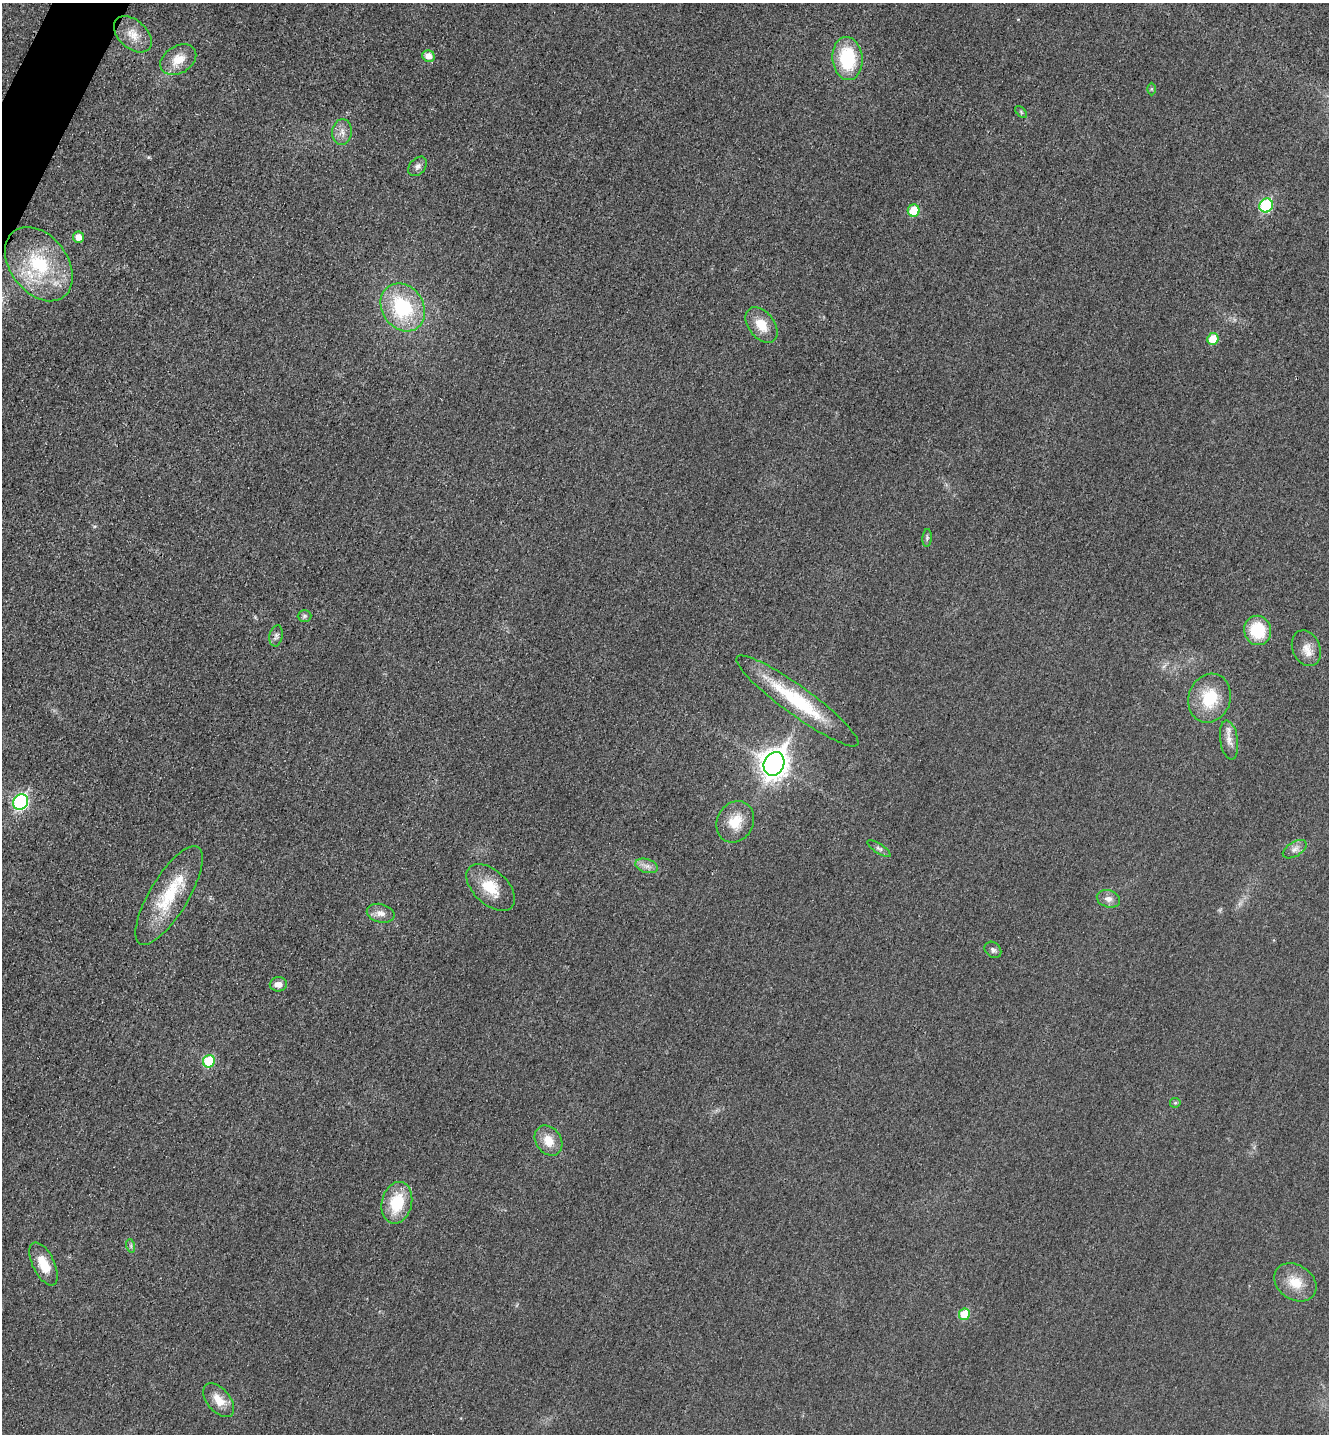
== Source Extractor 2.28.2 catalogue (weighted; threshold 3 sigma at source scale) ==
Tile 11 of 4 x 4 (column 3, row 3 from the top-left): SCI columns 2821-4147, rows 1453-2884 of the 5778 x 5772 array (HDU 1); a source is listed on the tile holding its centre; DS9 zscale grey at full resolution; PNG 1331 x 1436 px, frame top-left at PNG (2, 3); each listed source drawn as its Kron ellipse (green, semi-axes under 4 px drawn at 4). Shown black and unused: <1% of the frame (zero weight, under 3 of 4 exposures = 2% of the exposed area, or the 3 px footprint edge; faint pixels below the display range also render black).
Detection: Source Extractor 2.28.2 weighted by HDU 2 'WHT'; one run over the whole footprint, this tile lists its part. Background 0.0187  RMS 0.0056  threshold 0.0252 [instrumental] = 3 sigma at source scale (4.5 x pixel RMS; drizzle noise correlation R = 1.50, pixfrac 1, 0.05/0.05 arcsec/px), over >= 5 px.
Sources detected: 45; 1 inside a brighter listed object's ellipse — not listed separately; the other 44 listed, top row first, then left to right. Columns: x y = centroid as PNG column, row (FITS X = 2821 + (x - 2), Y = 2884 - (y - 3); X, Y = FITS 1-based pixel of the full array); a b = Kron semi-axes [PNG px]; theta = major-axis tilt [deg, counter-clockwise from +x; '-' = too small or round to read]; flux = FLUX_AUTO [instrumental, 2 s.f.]
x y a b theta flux
133 34 22 14 -42 8.5
428 56 6 6 - 5
847 59 22 15 -84 33
178 60 19 13 31 9.6
1152 89 6 4 90 0.71
1021 112 7 4 -46 0.91
342 132 13 9 84 4.2
418 166 11 7 48 2.4
1266 205 7 6 - 48
914 211 6 6 - 15
79 237 5 5 - 5.6
39 264 41 28 -52 41
403 307 25 20 -56 42
762 325 20 13 -52 10
1213 339 6 5 - 12
927 538 9 4 84 1.1
304 616 7 6 - 1.2
1258 630 15 13 -72 23
276 636 11 6 79 1.8
1306 648 18 13 -67 6.7
1209 698 25 21 72 22
797 701 74 14 -36 41
1229 740 20 9 -81 5.1
774 764 12 10 64 610
21 802 8 7 - 95
735 822 21 18 61 12
879 849 13 4 -33 1.6
1295 849 13 7 31 2.9
646 866 11 6 -17 3.1
491 887 29 17 -43 15
169 895 56 19 59 30
1108 899 12 8 -16 3.4
381 913 14 9 -14 4.2
993 950 9 7 -44 1.7
278 984 8 7 - 3.6
209 1061 6 6 - 25
1175 1103 5 5 - 0.92
549 1141 16 12 -55 8.4
397 1203 21 15 76 23
131 1246 7 4 -72 1.1
43 1264 23 11 -64 11
1295 1282 23 17 -35 12
964 1314 6 5 - 17
219 1400 20 11 -51 8.5